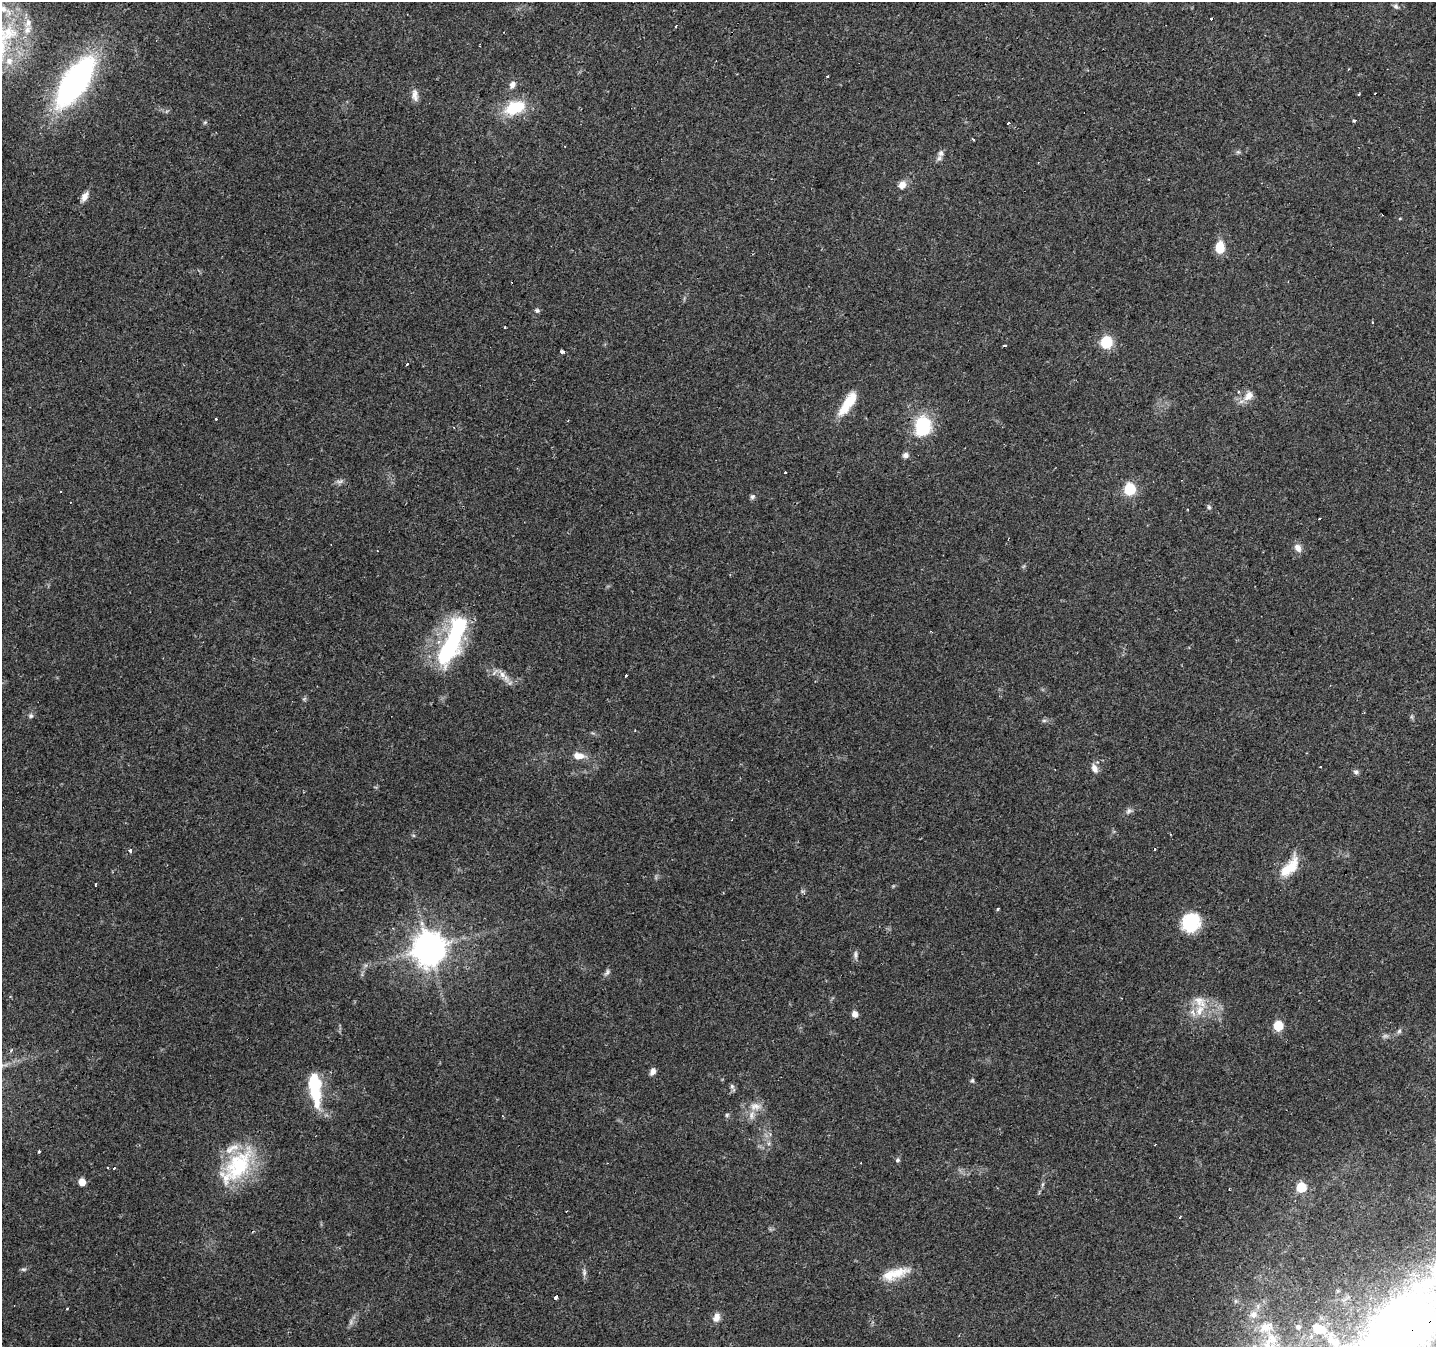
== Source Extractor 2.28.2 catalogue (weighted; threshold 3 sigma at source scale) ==
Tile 10 of 4 x 4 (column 2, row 3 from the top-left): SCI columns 1435-2868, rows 1543-2887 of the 5741 x 5842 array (HDU 1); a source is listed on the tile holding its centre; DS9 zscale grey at full resolution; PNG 1438 x 1349 px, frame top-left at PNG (2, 2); no overlay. Shown black and unused: <1% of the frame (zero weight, under 2 of 3 exposures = <1% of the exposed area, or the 3 px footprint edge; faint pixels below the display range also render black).
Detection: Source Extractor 2.28.2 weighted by HDU 2 'WHT'; one run over the whole footprint, this tile lists its part. Background 0.106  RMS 0.0056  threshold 0.0254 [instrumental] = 3 sigma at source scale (4.5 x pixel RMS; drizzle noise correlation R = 1.50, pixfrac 1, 0.0396/0.0396 arcsec/px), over >= 5 px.
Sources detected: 117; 2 too faint to see at this stretch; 2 inside a brighter object's white glare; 16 cosmic-ray / hot-pixel residue — not listed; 10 inside a brighter listed object's ellipse — not listed separately; the other 87 listed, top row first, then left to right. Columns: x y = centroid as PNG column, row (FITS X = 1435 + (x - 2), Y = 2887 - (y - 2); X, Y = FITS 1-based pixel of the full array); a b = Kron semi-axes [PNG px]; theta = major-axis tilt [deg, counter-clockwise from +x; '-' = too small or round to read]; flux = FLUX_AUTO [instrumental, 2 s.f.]
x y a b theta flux
1396 6 8 6 -41 1.3
3 9 20 9 -47 8.9
1211 19 3 3 - 1.9
27 30 15 10 58 6.4
9 61 12 11 - 7.4
827 76 3 3 - 1
75 82 38 15 56 220
512 85 11 7 62 2.9
1375 93 3 2 - 0.61
415 95 16 8 -86 3.6
515 108 26 15 24 22
1355 120 3 3 - 5.4
205 122 6 4 43 0.75
1008 122 3 3 - 5.3
973 139 3 2 - 0.76
1238 152 5 5 - 0.94
941 153 11 8 73 2.5
902 185 10 8 46 4.2
85 196 13 7 63 3.7
1220 247 13 9 87 10
537 311 7 6 - 1.2
505 327 3 3 - 1.2
1106 342 6 6 - 51
562 352 4 3 - 2.5
407 364 3 3 - 1.9
1239 392 4 4 - 1.1
1249 396 15 10 45 5.8
845 406 34 11 63 14
923 426 20 16 82 33
906 455 7 7 - 2.3
785 472 3 3 - 1.3
340 481 12 5 6 1.8
1130 489 6 6 - 52
61 491 3 2 - 0.65
752 497 7 6 - 1.3
1209 507 6 5 - 0.94
1298 548 11 8 -62 3.6
454 637 57 22 74 64
626 675 3 2 - 1.4
504 676 26 7 -49 5.1
31 716 7 6 - 1.3
1412 717 7 4 -71 0.88
1044 721 6 4 0 1.1
579 756 14 8 -5 5.3
1094 768 12 7 -64 3.4
1356 772 7 7 - 1.5
1129 811 10 7 36 1.9
732 820 3 2 - 0.62
130 851 5 4 - 1.6
1290 867 30 12 51 14
96 884 4 2 - 0.69
802 891 7 4 -18 0.89
998 909 4 3 - 1.2
1191 923 18 17 - 28
429 948 11 11 - 860
855 955 11 5 90 1.7
607 972 11 6 50 1.7
1200 1002 23 14 -44 11
855 1014 8 7 - 2.7
1278 1026 6 6 - 24
1399 1031 6 6 - 1.2
3 1065 16 6 5 3.8
653 1071 8 6 68 2.7
972 1080 7 5 89 0.94
314 1082 53 15 -80 24
732 1086 7 6 - 1.4
755 1106 17 11 3 6.3
727 1115 6 5 - 0.93
502 1116 3 2 - 0.69
38 1151 3 3 - 1.2
897 1160 6 5 - 1.2
607 1163 3 2 - 0.5
238 1165 52 28 50 45
107 1167 2 2 - 0.62
114 1168 3 2 - 1.2
82 1182 6 6 - 6.3
1043 1184 6 4 70 0.88
1301 1187 7 6 - 21
23 1269 7 4 -5 1
584 1272 10 5 -85 1.8
897 1272 35 13 13 12
556 1297 3 3 - 2.6
67 1308 4 2 - 0.53
1254 1314 12 10 42 4.8
716 1317 12 8 69 3.8
1402 1328 153 76 29 530
1270 1342 33 20 73 23
Overlapping masked pixels (flux is a lower limit): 1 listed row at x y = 1402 1328
Isophote crosses this tile's border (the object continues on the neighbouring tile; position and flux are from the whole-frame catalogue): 4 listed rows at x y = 3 9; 3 1065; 1402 1328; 1270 1342